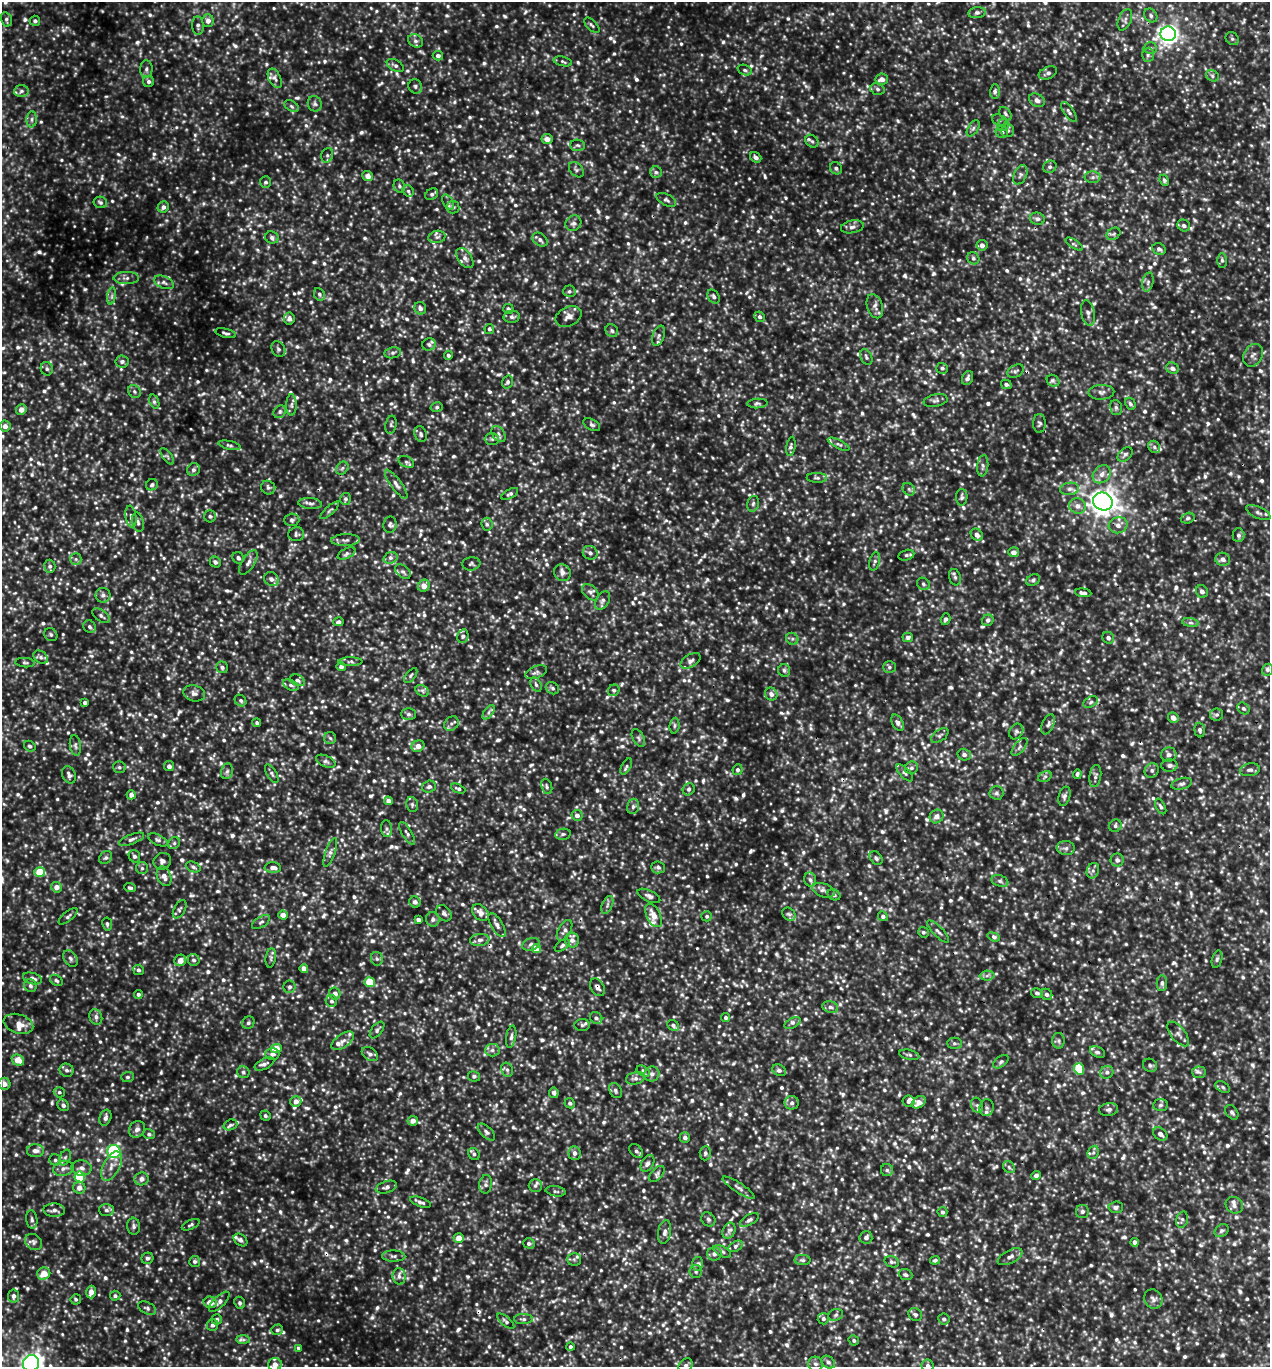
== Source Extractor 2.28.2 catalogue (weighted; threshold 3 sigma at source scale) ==
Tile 6 of 4 x 4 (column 2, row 2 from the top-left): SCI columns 1405-2672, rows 2733-4097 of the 5501 x 5490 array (HDU 1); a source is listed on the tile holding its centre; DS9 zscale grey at full resolution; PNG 1272 x 1369 px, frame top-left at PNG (2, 2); each listed source drawn as its Kron ellipse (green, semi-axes under 4 px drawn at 4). Shown black and unused: <1% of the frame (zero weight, under 3 of 5 exposures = <1% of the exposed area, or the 3 px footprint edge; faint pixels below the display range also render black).
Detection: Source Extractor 2.28.2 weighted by HDU 2 'WHT'; one run over the whole footprint, this tile lists its part. Background 0.239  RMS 0.05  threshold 0.224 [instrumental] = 3 sigma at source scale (4.5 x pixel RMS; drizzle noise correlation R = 1.50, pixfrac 1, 0.05/0.05 arcsec/px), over >= 5 px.
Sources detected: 1796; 2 too faint to see at this stretch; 4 cosmic-ray / hot-pixel residue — neither listed nor drawn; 31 inside a brighter listed object's ellipse — not listed separately; of the other 1759, all 500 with FLUX_AUTO >= 10.9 (the completeness limit of this list) listed and drawn (1259 fainter detections not listed), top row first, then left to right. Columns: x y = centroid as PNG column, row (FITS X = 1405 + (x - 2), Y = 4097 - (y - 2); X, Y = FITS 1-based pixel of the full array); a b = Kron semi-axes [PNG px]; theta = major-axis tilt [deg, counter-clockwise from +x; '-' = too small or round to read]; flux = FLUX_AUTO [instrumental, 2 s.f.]
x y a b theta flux
977 13 8 5 7 17
1151 16 7 6 - 14
6 19 7 5 -75 11
1125 20 11 6 68 19
35 21 5 5 - 12
208 21 6 5 - 27
198 25 9 6 -86 14
592 25 9 5 -44 11
1168 34 8 7 - 2300
1232 39 7 6 - 11
416 41 8 6 -31 15
1150 48 6 5 - 13
1148 55 7 6 - 13
438 56 5 5 - 16
563 61 9 4 -13 11
395 65 9 5 -28 15
146 69 8 6 89 17
745 70 7 5 -20 11
1048 73 10 6 23 18
1212 76 7 5 -26 12
275 78 10 6 -64 17
882 79 6 5 - 31
149 81 5 5 - 15
415 86 7 6 - 13
877 89 7 5 -19 13
21 91 7 6 - 16
995 91 7 5 90 14
1037 100 8 6 -31 23
315 104 8 7 - 16
292 106 8 5 -29 11
1069 112 11 5 -55 15
1005 114 7 5 -53 12
32 119 8 5 85 13
999 120 7 5 -18 11
1003 125 6 5 - 13
973 128 9 5 57 13
1008 131 6 6 - 13
1002 132 6 6 - 15
547 139 5 5 - 37
812 141 7 5 -43 12
578 145 7 5 -3 12
327 155 7 6 - 13
756 157 6 4 -36 18
1050 167 7 6 - 12
836 168 6 6 - 14
576 170 9 6 -48 13
656 172 6 5 - 12
1020 175 10 6 63 15
368 176 5 5 - 29
1093 177 8 6 1 14
1164 180 6 4 -63 12
266 182 6 5 - 13
399 186 7 5 -66 12
408 191 6 5 - 12
432 194 7 5 35 13
666 200 10 5 -27 14
100 202 7 5 -12 12
448 202 8 5 -59 13
163 207 6 5 - 18
453 207 6 6 - 13
1037 219 7 6 - 16
573 223 8 7 - 19
1184 225 6 5 - 16
852 227 11 6 10 21
1113 234 7 5 34 12
272 237 7 6 - 18
437 237 8 6 10 16
540 240 8 6 -40 19
1074 244 10 4 -33 11
982 245 5 5 - 26
1159 249 7 5 -28 15
465 258 11 7 -54 23
973 258 6 5 - 12
1222 260 7 5 -89 12
126 278 13 6 0 24
164 282 10 6 -23 18
1148 282 9 5 77 16
569 291 6 5 - 11
319 294 6 5 - 12
112 296 9 4 82 14
714 296 7 5 -57 14
875 306 12 7 -71 23
420 308 6 6 - 24
508 309 5 5 - 11
1088 313 13 6 -79 19
512 317 8 6 3 14
568 317 14 9 25 32
760 317 6 5 - 12
289 319 6 5 - 21
489 329 5 5 - 13
612 331 7 6 - 12
226 333 10 4 -14 12
659 336 10 6 71 18
429 344 7 6 - 13
278 349 8 6 -57 14
393 353 8 5 10 13
448 355 4 4 - 14
1253 355 12 9 61 24
866 357 8 5 -63 12
122 361 6 6 - 15
942 368 6 5 - 11
1172 368 6 5 - 24
47 369 7 6 - 13
1015 371 9 6 26 13
968 378 7 5 68 16
1053 381 7 5 -39 13
507 382 6 5 - 13
1006 384 5 4 - 14
134 391 7 6 - 12
1101 392 13 7 2 22
936 400 12 6 11 16
154 402 7 4 -70 11
757 403 10 5 3 13
1130 404 6 5 - 15
291 405 10 5 89 18
437 407 6 5 - 11
1116 408 8 6 -75 13
21 409 5 5 - 34
280 412 7 5 47 11
1039 423 9 6 89 11
391 425 9 5 80 12
592 425 9 5 -29 12
5 426 5 5 - 26
421 434 8 6 -74 13
499 434 9 6 -56 16
492 439 7 6 - 12
839 444 12 3 -27 14
229 445 11 4 -12 12
791 446 10 4 81 12
1154 447 6 5 - 13
1125 454 9 5 42 15
167 456 10 4 -52 12
406 462 8 5 -27 12
983 466 11 5 83 15
342 468 7 5 46 11
193 470 7 6 - 14
1102 474 10 8 46 30
817 478 10 5 -2 12
396 484 18 5 -54 27
152 485 6 5 - 14
268 488 7 6 - 14
909 489 7 5 -45 11
1069 489 9 6 6 18
510 494 9 4 28 14
962 497 8 5 88 12
345 499 6 5 - 12
1103 502 10 9 - 3900
310 503 12 5 -5 19
753 504 8 5 74 13
1077 506 8 7 - 28
330 510 12 4 41 12
1258 512 13 5 -25 17
210 516 6 6 - 11
131 517 11 5 -81 16
1188 518 7 5 18 11
292 520 7 6 - 13
138 522 10 5 -77 16
390 524 8 6 82 14
487 524 6 5 - 12
1118 525 9 8 - 29
296 534 8 7 - 13
977 535 6 5 - 28
1238 535 7 6 - 15
345 540 14 6 3 19
1014 552 5 5 - 20
347 553 9 5 27 15
590 553 7 6 - 19
906 555 8 5 13 11
238 558 6 5 - 15
391 558 7 5 19 17
76 559 6 5 - 12
1223 559 7 6 - 21
875 561 9 5 75 14
215 562 6 5 - 13
248 562 14 6 57 26
471 564 9 6 6 13
50 566 6 6 - 15
403 572 9 5 -41 13
562 573 9 8 - 25
955 577 8 6 -74 13
271 579 8 6 -38 21
1033 580 7 5 31 12
923 584 7 5 -38 11
424 586 6 5 - 47
1202 591 6 6 - 18
590 592 10 6 -43 17
1083 593 8 4 -6 15
103 595 7 7 - 16
603 601 10 6 57 18
101 616 10 5 -36 15
945 619 6 4 71 12
988 620 6 5 - 13
338 622 5 4 - 15
1190 623 8 4 -8 12
90 627 7 6 - 13
51 635 7 6 - 11
463 636 7 5 76 14
908 637 5 4 - 17
1108 638 6 5 - 17
792 639 6 5 - 11
41 657 8 5 -40 16
691 661 11 6 32 19
351 662 12 4 -1 13
25 663 9 4 -4 11
222 667 6 5 - 13
341 667 5 4 - 17
889 667 6 5 - 11
784 670 6 6 - 13
1268 670 6 5 - 11
536 672 11 6 20 17
411 676 9 4 50 11
297 680 7 5 -25 14
291 685 8 5 -25 14
536 685 7 5 -63 12
552 688 7 5 -31 12
614 690 6 5 - 11
422 691 7 5 -31 13
194 693 11 8 -13 23
771 694 6 6 - 24
241 700 6 5 - 11
85 702 4 3 - 15
1091 702 8 5 28 11
1243 708 6 5 - 12
489 712 8 4 53 13
409 714 7 5 -1 13
1217 715 6 6 - 12
1173 718 5 5 - 32
257 723 4 4 - 12
898 723 9 5 -59 15
451 724 8 6 45 17
1048 724 10 5 66 15
674 726 8 5 85 11
1200 730 7 5 -86 13
1016 731 8 6 58 14
940 736 10 5 34 12
330 738 6 6 - 12
638 738 9 5 -60 14
75 745 10 5 -81 15
30 746 6 5 - 13
418 746 6 5 - 36
1020 747 11 5 50 16
964 755 7 6 - 17
1169 755 8 7 - 20
326 761 10 5 -23 16
1169 765 8 6 0 18
169 766 5 5 - 21
119 767 6 6 - 12
626 767 9 4 63 12
911 768 7 6 - 15
738 770 5 5 - 13
1152 770 7 7 - 15
1250 770 10 6 11 16
227 771 8 6 73 13
905 773 10 5 -46 14
272 774 10 5 -60 14
1077 774 5 4 - 12
69 775 9 6 -65 20
1095 776 11 6 81 17
1045 777 7 5 30 11
1182 784 10 5 14 16
547 786 8 5 -70 12
429 787 7 6 - 14
458 789 7 4 -25 13
689 789 6 5 - 13
996 793 7 7 - 14
131 795 4 4 - 22
1064 796 10 5 75 16
389 801 4 4 - 33
412 804 7 5 -76 12
633 806 8 6 75 15
1161 806 8 4 -62 12
577 815 6 5 - 23
937 816 7 6 - 32
1115 826 6 6 - 13
387 829 8 5 -85 14
407 833 13 5 -59 16
563 834 8 5 10 12
132 839 13 5 21 18
158 840 10 5 -26 13
174 843 6 5 - 11
1066 848 9 7 -4 19
330 853 15 5 71 19
134 856 6 5 - 15
106 858 7 5 43 12
876 858 7 5 -47 12
1117 860 6 6 - 20
162 861 9 8 - 21
193 867 8 5 -22 13
658 867 7 6 - 14
142 868 6 6 - 12
273 868 8 5 -1 23
1093 871 8 6 70 16
40 872 5 5 - 130
164 876 10 6 -68 34
810 880 7 6 - 13
1000 881 9 5 -20 14
56 887 5 5 - 34
130 888 6 4 -21 12
823 890 11 6 -20 19
834 895 6 5 - 12
649 896 12 5 -25 17
415 902 6 5 - 19
607 905 9 5 67 15
180 909 10 5 61 13
444 913 9 6 -48 16
480 913 10 7 -47 30
789 914 7 6 - 14
283 915 5 4 - 36
653 915 12 7 -64 52
68 916 11 5 39 14
707 916 5 5 - 11
883 916 5 4 - 15
433 919 7 7 - 18
418 920 4 3 - 20
261 922 10 5 33 13
107 924 6 5 - 11
497 925 13 6 -59 23
565 930 11 6 61 19
938 931 15 5 -46 17
923 932 5 5 - 11
994 937 6 4 -19 14
480 940 10 6 7 21
572 940 7 7 - 26
531 944 9 6 18 16
562 945 8 5 34 11
537 949 5 4 - 74
271 958 10 5 83 13
70 959 9 6 -57 16
377 959 7 6 - 11
1217 959 9 5 74 12
180 960 6 5 - 42
194 960 6 5 - 13
304 969 4 4 - 44
138 970 5 5 - 13
987 976 7 5 3 14
32 978 10 5 -17 27
56 980 7 5 -35 11
370 982 5 5 - 150
1162 983 8 5 90 14
30 986 6 6 - 14
290 987 6 6 - 14
597 987 9 6 -59 21
1037 993 6 4 -16 11
138 994 4 4 - 11
335 994 6 5 - 23
1047 994 6 5 - 15
331 1001 6 5 - 13
830 1007 8 6 -17 16
96 1017 8 6 -70 16
596 1018 6 5 - 14
726 1018 4 4 - 13
248 1023 6 6 - 11
793 1023 8 5 26 15
18 1024 15 9 -17 54
582 1025 7 6 - 11
673 1025 6 5 - 14
377 1030 10 5 52 14
1178 1034 15 7 -51 22
511 1037 11 5 80 15
343 1041 13 6 35 25
1059 1041 8 6 -89 13
954 1043 7 5 0 11
276 1049 5 4 - 70
492 1050 7 6 - 17
1097 1052 8 5 -25 14
272 1054 7 6 - 19
370 1054 9 6 -37 17
909 1055 10 5 -12 12
18 1060 6 5 - 69
1001 1062 9 5 37 11
264 1064 10 5 26 17
1150 1065 7 6 - 12
1079 1069 6 5 - 240
66 1070 7 6 - 17
507 1070 7 5 -67 13
779 1070 7 5 -27 13
643 1071 7 5 -35 11
243 1072 6 6 - 11
1107 1072 7 6 - 15
1199 1072 6 6 - 14
652 1074 8 7 - 20
474 1076 6 5 - 12
127 1077 6 5 - 11
635 1078 9 6 13 19
4 1084 6 6 - 27
1223 1087 8 5 -29 11
615 1090 8 6 -61 13
59 1092 5 5 - 11
554 1093 5 4 - 16
296 1101 5 5 - 30
908 1101 6 5 - 16
919 1102 7 5 35 38
570 1103 5 5 - 13
792 1103 7 7 - 18
63 1105 6 5 - 17
977 1105 8 5 -69 15
1160 1105 7 6 - 13
986 1108 8 7 - 17
1109 1110 9 6 8 16
1232 1112 8 5 -55 13
265 1116 5 5 - 11
105 1118 8 6 71 21
413 1121 5 5 - 31
230 1125 7 5 18 12
137 1129 9 7 54 23
486 1132 11 5 -44 16
149 1134 6 5 - 12
1160 1134 8 5 -40 23
685 1137 5 5 - 17
35 1151 8 6 1 28
114 1151 7 6 - 650
636 1151 8 5 -47 15
1093 1152 7 5 68 11
574 1153 7 6 - 21
705 1153 7 5 86 13
474 1154 6 5 - 11
65 1157 8 5 63 13
55 1160 6 5 - 11
647 1163 9 6 58 20
111 1166 16 8 62 44
1009 1167 6 5 - 11
63 1168 11 7 14 26
81 1168 10 7 -3 25
887 1170 6 6 - 13
657 1174 9 5 47 13
1036 1175 5 4 - 17
80 1177 5 5 - 220
141 1179 7 6 - 25
486 1184 9 6 82 17
535 1185 7 6 - 13
386 1187 11 6 18 17
79 1188 6 6 - 31
739 1188 19 5 -33 22
556 1191 10 5 -10 12
421 1202 11 4 -20 17
1234 1205 9 8 - 22
1116 1207 7 5 3 14
54 1210 11 6 -1 24
106 1210 7 6 - 17
1082 1211 6 6 - 13
942 1212 5 5 - 13
708 1219 8 6 -47 14
1182 1219 8 5 76 13
32 1220 9 5 -82 14
749 1220 10 5 30 14
191 1225 9 4 24 11
134 1226 8 6 -85 14
729 1231 8 6 68 17
1222 1231 7 5 36 12
665 1232 12 6 80 22
866 1237 6 6 - 18
459 1238 5 5 - 54
241 1240 7 5 -38 14
34 1242 9 7 -36 16
1134 1242 4 4 - 14
529 1243 6 5 - 14
735 1246 8 5 30 13
722 1251 10 5 -30 12
714 1254 7 6 - 17
394 1256 12 5 -1 16
1010 1257 13 6 27 25
147 1258 6 5 - 12
574 1259 7 6 - 13
802 1260 8 5 -1 11
935 1260 5 4 - 11
195 1261 5 5 - 12
892 1262 7 5 -19 11
697 1264 7 5 -88 14
696 1271 6 6 - 12
44 1274 7 6 - 65
906 1275 7 5 -22 13
399 1276 8 6 -83 20
91 1292 6 5 - 38
14 1296 7 5 84 20
115 1296 5 5 - 11
76 1299 5 5 - 11
1153 1299 10 8 -56 22
210 1302 6 5 - 39
219 1302 13 5 43 21
240 1303 6 5 - 11
147 1308 10 5 -27 13
915 1314 7 6 - 15
836 1315 7 5 23 12
217 1319 5 5 - 16
523 1319 9 5 2 14
823 1319 5 5 - 13
944 1319 5 5 - 13
506 1321 10 4 -40 13
213 1325 6 5 - 16
277 1330 6 5 - 11
243 1340 7 4 -1 11
854 1340 5 5 - 12
570 1347 4 4 - 12
299 1348 4 4 - 11
828 1362 7 5 -36 14
31 1363 8 8 - 2300
275 1364 7 6 - 30
815 1364 7 7 - 18
686 1365 8 6 45 16
928 1366 6 6 - 16
Overlapping masked pixels (flux is a lower limit): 2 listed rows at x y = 597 987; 1079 1069
Isophote crosses this tile's border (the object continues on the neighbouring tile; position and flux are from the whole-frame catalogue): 4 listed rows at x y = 31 1363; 275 1364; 686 1365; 928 1366
Unlisted compact peaks at least as high as the median listed source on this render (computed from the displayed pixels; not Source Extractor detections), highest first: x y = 505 16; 372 941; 598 211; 156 1025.